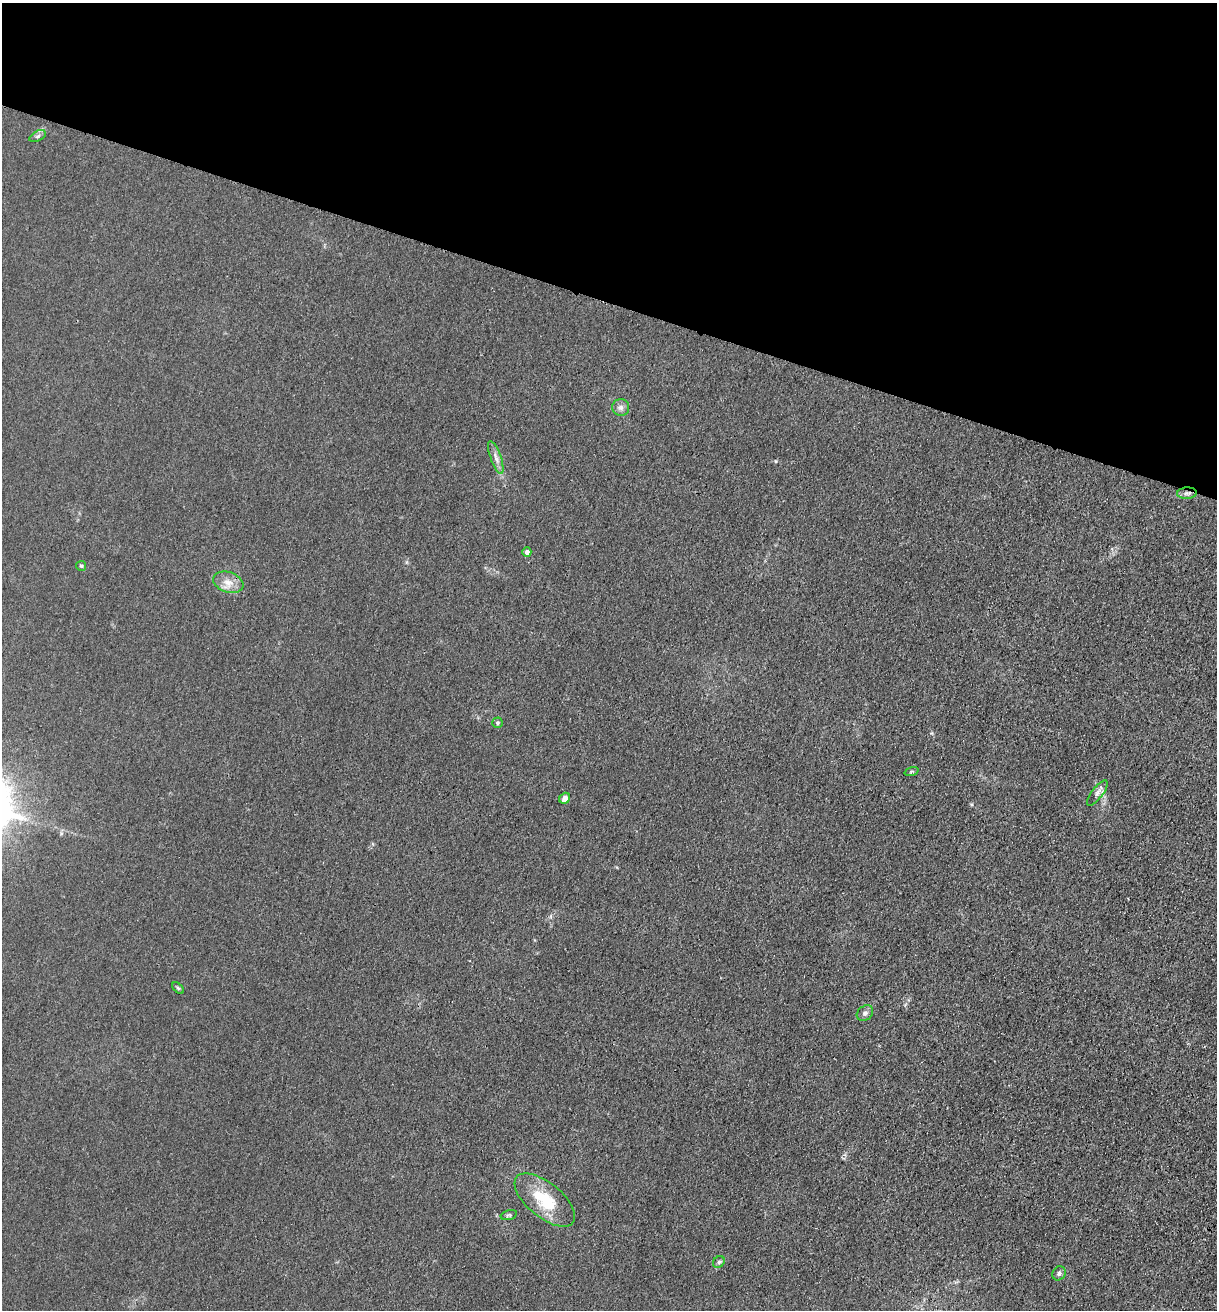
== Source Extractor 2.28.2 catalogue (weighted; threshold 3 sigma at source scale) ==
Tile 2 of 4 x 4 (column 2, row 1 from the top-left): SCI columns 1479-2693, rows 3930-5237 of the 5261 x 5243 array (HDU 1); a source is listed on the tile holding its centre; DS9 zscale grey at full resolution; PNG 1219 x 1312 px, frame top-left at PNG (2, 3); each listed source drawn as its Kron ellipse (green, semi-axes under 4 px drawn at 4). Shown black and unused: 23% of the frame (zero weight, under 3 of 4 exposures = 1% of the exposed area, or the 3 px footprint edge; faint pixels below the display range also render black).
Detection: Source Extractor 2.28.2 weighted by HDU 2 'WHT'; one run over the whole footprint, this tile lists its part. Background 0.0333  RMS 0.0063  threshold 0.0284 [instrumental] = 3 sigma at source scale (4.5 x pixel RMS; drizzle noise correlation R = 1.50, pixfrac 1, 0.05/0.05 arcsec/px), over >= 5 px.
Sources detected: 17; all 17 listed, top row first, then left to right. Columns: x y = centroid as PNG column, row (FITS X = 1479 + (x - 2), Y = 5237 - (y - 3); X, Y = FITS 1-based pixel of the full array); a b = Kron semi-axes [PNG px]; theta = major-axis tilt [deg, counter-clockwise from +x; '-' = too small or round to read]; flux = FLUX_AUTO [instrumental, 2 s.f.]
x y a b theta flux
38 136 9 5 28 1.6
621 408 8 8 - 2.6
496 458 17 5 -71 3.4
1187 493 10 6 3 2.2
527 552 5 4 - 2.7
81 566 5 5 - 0.94
228 582 15 10 -18 6.5
497 723 5 5 - 1.1
911 772 7 3 19 0.77
1097 793 15 5 53 3
565 798 6 5 - 3.7
178 988 7 4 -44 0.97
865 1013 9 7 38 2.2
545 1200 36 17 -39 27
509 1215 8 4 14 1.2
719 1262 6 5 - 1.2
1059 1273 7 6 - 2.1
Overlapping masked pixels (flux is a lower limit): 1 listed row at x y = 1187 493